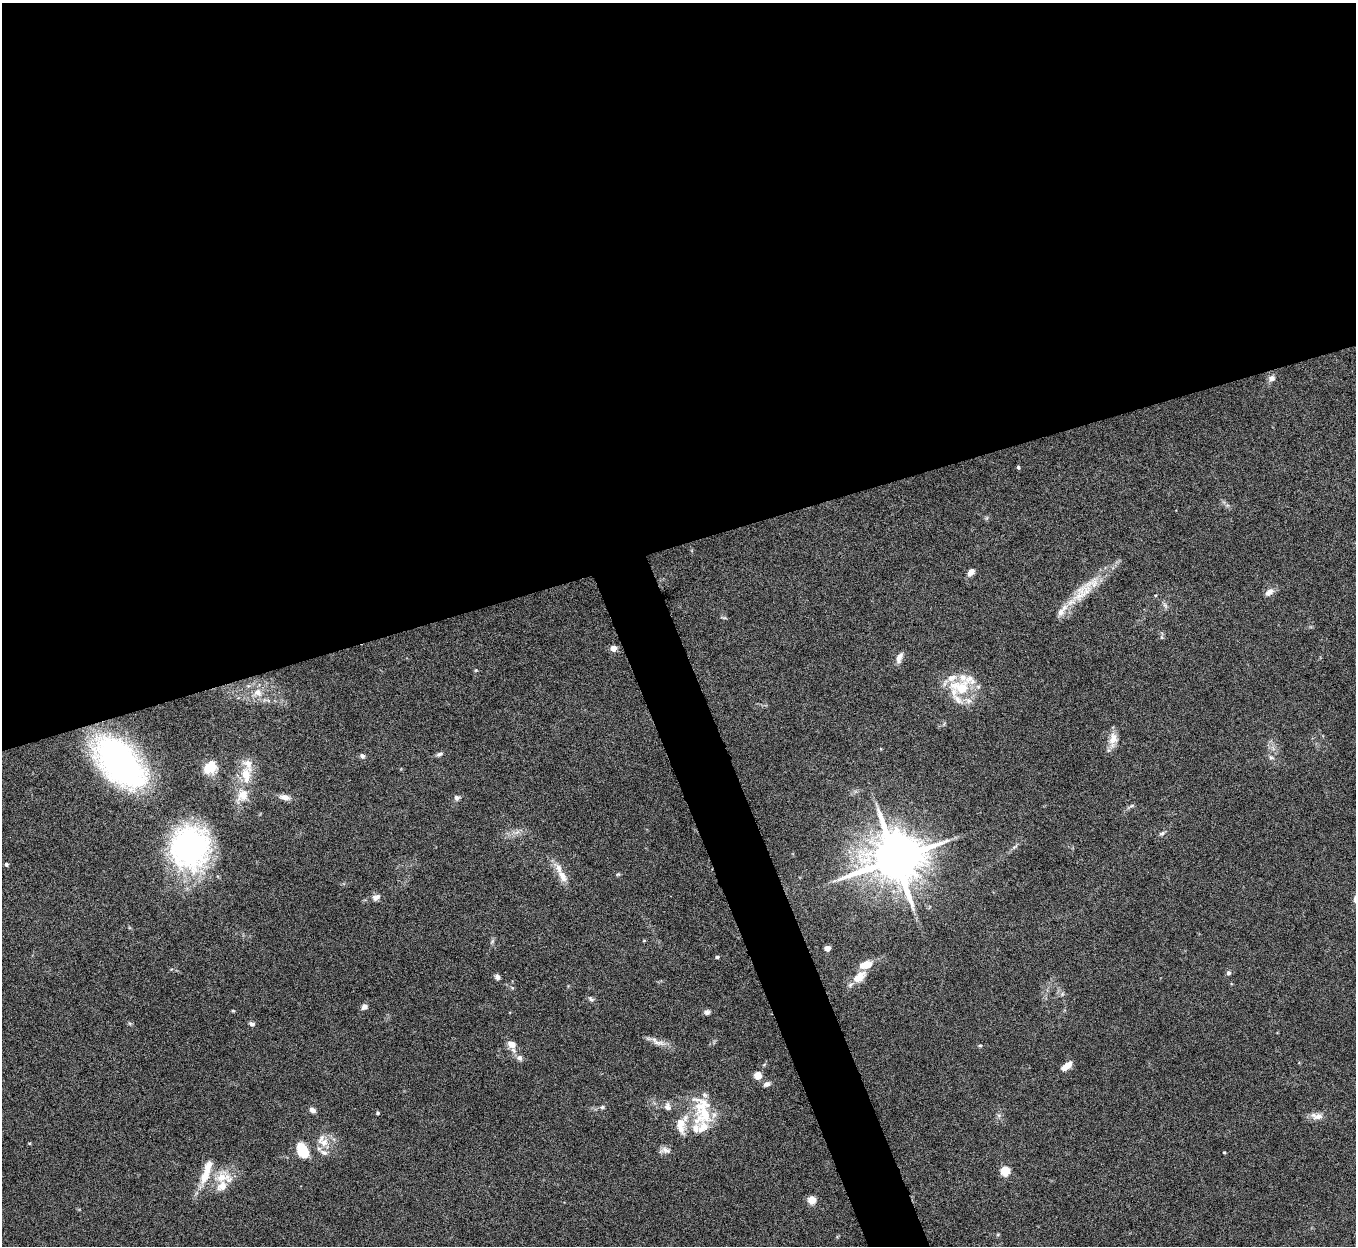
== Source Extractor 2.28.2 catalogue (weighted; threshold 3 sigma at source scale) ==
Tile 2 of 4 x 4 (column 2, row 1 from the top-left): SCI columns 1356-2709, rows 3884-5127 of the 5420 x 5405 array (HDU 1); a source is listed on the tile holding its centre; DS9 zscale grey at full resolution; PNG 1358 x 1248 px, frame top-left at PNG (2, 3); no overlay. Shown black and unused: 46% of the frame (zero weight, under 5 of 10 exposures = <1% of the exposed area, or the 3 px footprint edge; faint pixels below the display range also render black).
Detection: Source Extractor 2.28.2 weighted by HDU 2 'WHT'; one run over the whole footprint, this tile lists its part. Background 0.142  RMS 0.0056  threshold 0.023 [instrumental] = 3 sigma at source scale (4.09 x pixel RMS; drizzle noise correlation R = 1.36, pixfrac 0.8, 0.05/0.05 arcsec/px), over >= 5 px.
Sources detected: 87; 1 inside a brighter object's white glare — not listed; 18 inside a brighter listed object's ellipse — not listed separately; the other 68 listed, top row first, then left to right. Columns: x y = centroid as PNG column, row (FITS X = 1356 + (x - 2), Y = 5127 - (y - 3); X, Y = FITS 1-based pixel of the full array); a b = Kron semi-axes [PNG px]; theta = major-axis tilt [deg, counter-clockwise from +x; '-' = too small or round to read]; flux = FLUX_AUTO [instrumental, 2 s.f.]
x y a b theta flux
1271 378 8 7 - 2.4
1018 467 4 4 - 0.87
971 572 9 6 48 2.7
1082 592 39 17 43 17
1269 592 11 7 38 3.3
1165 605 8 5 -45 1.3
724 618 6 4 17 0.68
1162 637 6 4 -89 0.83
613 648 4 4 - 5.9
899 657 13 6 69 3.2
476 670 5 4 - 0.51
961 688 19 13 -12 17
258 693 13 11 -32 5.8
1113 739 19 12 80 5.6
439 754 8 5 26 1.4
362 756 7 6 - 1.4
1271 757 8 5 -28 1.2
120 762 48 27 -47 180
210 768 17 12 4 9
246 775 23 12 -85 11
285 797 13 7 -13 3.2
457 798 7 7 - 1.6
1131 806 7 4 18 0.83
517 832 8 5 33 1.7
1162 833 8 5 29 1.1
190 847 45 40 85 100
1015 847 9 3 44 1
895 859 15 13 12 3400
6 864 4 4 - 1.1
618 874 6 4 41 0.66
563 877 17 9 -60 5.4
376 897 11 8 30 2.4
644 941 5 3 - 0.4
827 948 4 4 - 7
717 957 4 3 - 1.1
1228 973 6 5 - 1.2
497 977 6 5 - 1.9
859 977 18 11 42 7.9
1062 994 6 4 72 0.72
591 999 10 5 -32 1.2
364 1007 7 6 - 2.2
233 1011 5 3 - 0.48
707 1012 7 6 - 1.6
130 1024 6 4 -19 0.72
252 1024 8 5 -6 1.2
658 1042 25 8 -24 4.5
511 1044 10 8 -30 4.6
980 1045 6 4 0 0.56
519 1058 8 7 - 2
1067 1066 11 5 38 6.5
758 1076 7 6 - 6.1
767 1084 8 6 21 2
602 1107 5 5 - 0.89
667 1107 10 8 -77 2.4
312 1110 7 5 -32 2
378 1113 4 4 - 0.69
705 1114 38 20 -62 21
1317 1116 18 8 -8 4
681 1123 15 13 -84 7.1
324 1142 13 12 - 6.2
665 1150 15 8 1 2.7
302 1151 15 10 -67 15
1224 1152 3 3 - 0.45
207 1171 36 12 75 11
1005 1171 5 5 - 30
222 1177 21 16 70 11
812 1200 5 5 - 19
998 1234 6 3 20 0.57